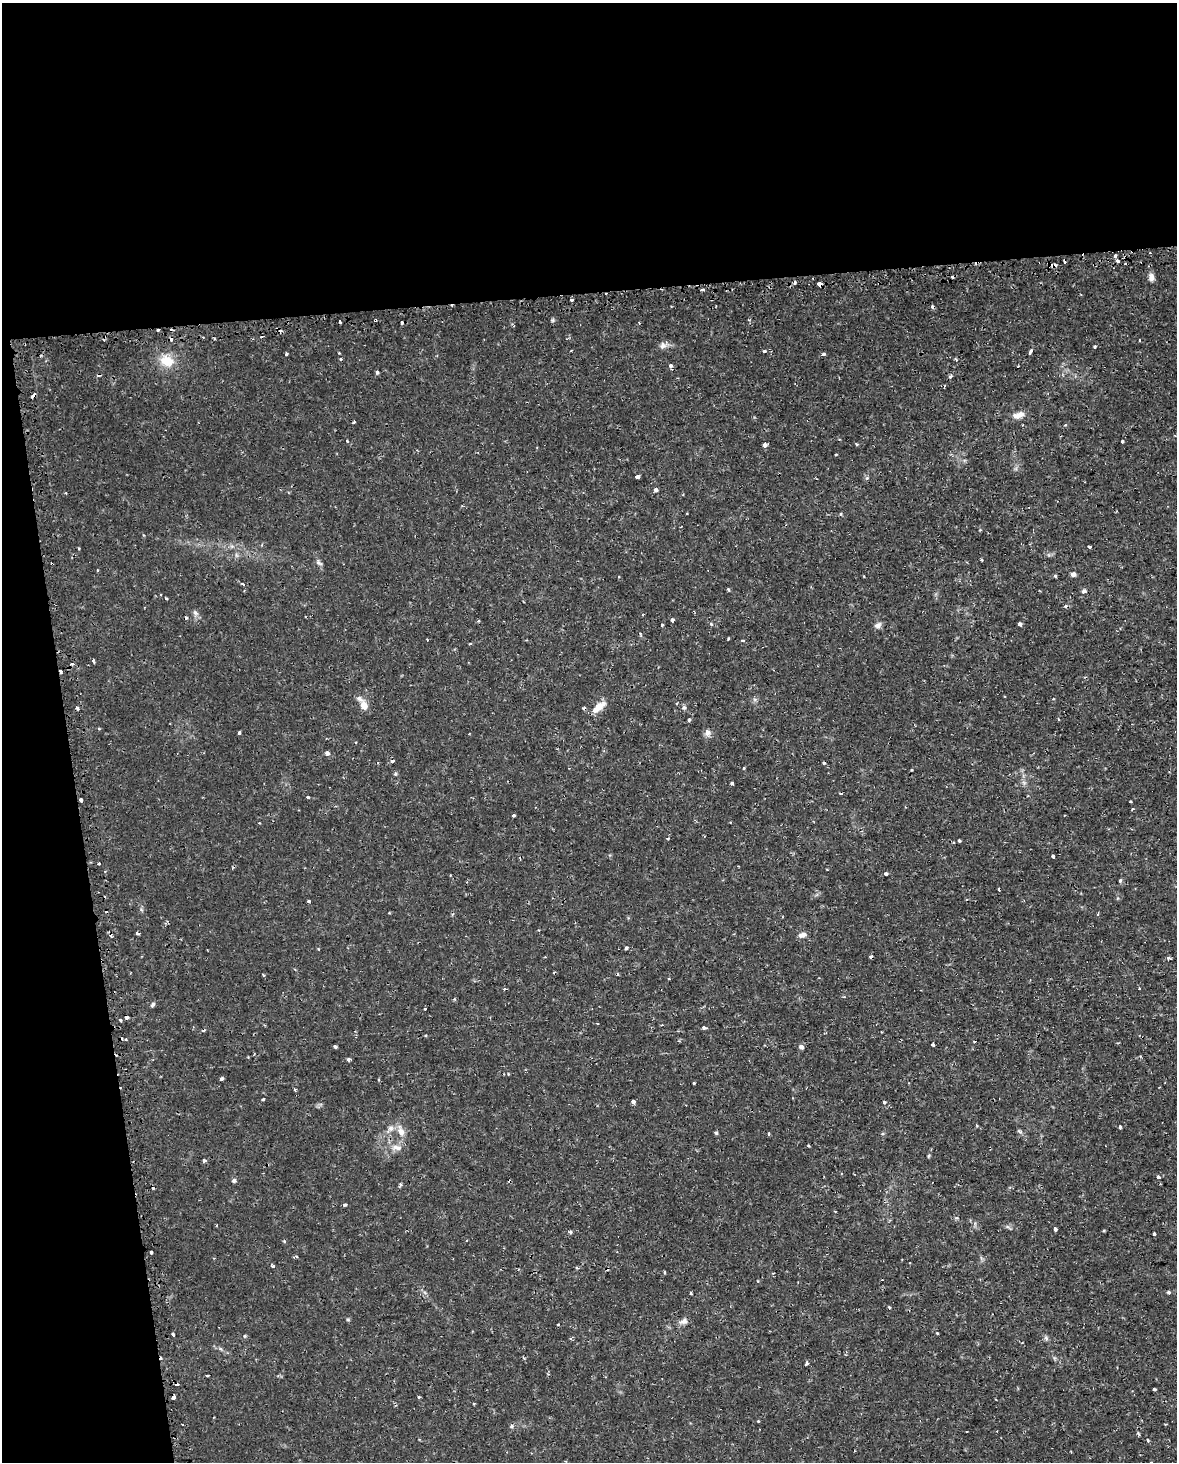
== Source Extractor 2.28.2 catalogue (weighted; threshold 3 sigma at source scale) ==
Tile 1 of 4 x 3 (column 1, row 1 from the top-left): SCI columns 20-1194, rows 3003-4462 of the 4740 x 4499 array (HDU 1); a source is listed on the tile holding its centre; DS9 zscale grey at full resolution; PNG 1179 x 1464 px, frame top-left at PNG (2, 3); no overlay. Shown black and unused: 26% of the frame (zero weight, under 2 of 3 exposures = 3% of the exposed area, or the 3 px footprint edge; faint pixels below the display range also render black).
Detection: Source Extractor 2.28.2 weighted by HDU 2 'WHT'; one run over the whole footprint, this tile lists its part. Background 0.0102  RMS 0.0013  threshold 0.0058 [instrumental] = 3 sigma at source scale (4.5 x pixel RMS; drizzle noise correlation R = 1.50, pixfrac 1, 0.0396/0.0396 arcsec/px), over >= 5 px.
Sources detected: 193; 34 cosmic-ray / hot-pixel residue — not listed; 2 inside a brighter listed object's ellipse — not listed separately; the other 157 listed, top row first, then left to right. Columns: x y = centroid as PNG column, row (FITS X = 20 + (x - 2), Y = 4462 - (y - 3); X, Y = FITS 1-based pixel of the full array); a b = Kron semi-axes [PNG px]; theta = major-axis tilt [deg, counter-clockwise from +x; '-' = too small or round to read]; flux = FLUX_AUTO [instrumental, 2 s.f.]
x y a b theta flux
1150 253 3 2 - 0.098
1115 256 3 3 - 0.77
1054 265 7 4 9 0.48
1151 277 9 7 -81 0.67
794 282 3 3 - 0.53
819 284 5 3 - 1.3
702 290 3 3 - 0.46
572 300 3 3 - 0.3
553 320 6 5 - 0.2
340 322 3 3 - 0.55
401 322 3 3 - 0.6
158 330 3 3 - 0.27
1140 340 3 2 - 0.11
663 346 9 8 - 0.61
1095 346 3 3 - 0.3
765 351 3 3 - 0.32
1030 351 7 3 66 0.34
339 353 3 2 - 0.11
286 354 3 3 - 0.21
824 354 4 3 - 0.27
341 359 4 3 - 0.18
956 359 5 3 - 0.18
167 361 18 14 -21 2.6
670 365 4 4 - 0.42
377 372 3 3 - 0.4
33 396 6 3 44 0.52
1018 415 16 7 16 1
354 422 4 2 - 0.16
1065 425 3 3 - 0.2
347 441 3 3 - 0.33
1122 441 3 2 - 0.18
856 444 4 4 - 0.13
765 445 4 4 - 0.61
836 454 3 2 - 0.11
638 476 4 3 - 0.67
867 478 5 5 - 0.17
656 489 4 3 - 0.49
66 493 3 2 - 0.13
1089 547 3 3 - 0.2
981 560 3 3 - 0.21
318 562 10 6 -54 0.38
1073 574 5 4 - 0.55
864 576 3 2 - 0.089
1055 576 3 3 - 0.27
243 584 5 3 - 0.2
728 589 4 3 - 0.2
1084 591 7 5 4 0.3
166 598 3 3 - 0.14
1065 606 4 4 - 0.21
195 613 9 6 -41 0.38
672 620 3 3 - 0.88
478 621 4 3 - 0.13
711 624 5 4 - 0.18
1020 624 4 4 - 0.3
662 625 3 3 - 0.16
878 625 9 7 29 0.49
640 634 5 3 - 0.16
728 639 4 2 - 0.11
470 644 3 3 - 0.14
93 661 5 3 - 0.17
72 663 3 3 - 0.44
61 672 4 3 - 0.45
755 700 6 4 -19 0.23
364 706 9 7 -69 1.2
599 706 16 9 34 1.5
684 707 6 6 - 0.28
689 720 4 3 - 0.25
708 732 10 8 89 0.54
239 733 3 3 - 0.35
356 743 3 3 - 0.16
327 753 6 5 - 0.28
378 762 4 3 - 0.12
824 763 3 3 - 0.15
744 768 3 3 - 0.25
395 774 5 5 - 0.17
732 783 4 3 - 0.25
1024 783 7 4 -19 0.25
308 797 3 3 - 0.34
81 800 4 3 - 0.36
1133 809 3 3 - 0.13
514 815 3 3 - 0.34
1064 815 2 2 - 0.13
668 838 4 3 - 0.16
959 841 3 3 - 0.22
1053 856 3 3 - 0.79
99 864 3 3 - 0.26
886 874 5 4 - 0.22
1121 880 3 3 - 0.51
309 901 3 3 - 0.17
1098 914 5 3 - 0.13
138 933 4 3 - 0.4
802 935 9 6 15 0.67
626 948 3 3 - 0.26
319 949 3 3 - 0.13
1168 958 5 4 - 0.21
669 978 3 2 - 0.13
505 989 5 3 - 0.17
153 1004 7 5 52 0.24
425 1009 3 2 - 0.21
127 1017 4 3 - 0.61
120 1020 4 3 - 0.22
597 1023 3 2 - 0.13
704 1028 3 3 - 0.85
974 1041 2 2 - 0.17
933 1044 4 3 - 0.36
335 1047 3 3 - 0.48
801 1047 5 4 - 0.58
348 1059 4 4 - 0.25
508 1074 4 4 - 0.13
222 1079 3 3 - 0.61
694 1083 3 3 - 0.16
295 1090 4 3 - 0.14
263 1099 3 3 - 0.24
633 1101 4 3 - 0.6
884 1102 3 3 - 0.18
977 1125 5 3 - 0.14
1120 1127 4 3 - 0.3
391 1128 8 7 - 0.56
401 1131 13 8 -70 1.1
716 1133 5 5 - 0.2
808 1145 4 2 - 0.11
397 1147 15 7 -6 0.87
928 1156 6 3 88 0.14
204 1160 4 4 - 0.24
1158 1177 3 3 - 0.58
234 1180 6 5 - 0.28
400 1184 5 3 - 0.18
345 1205 5 3 - 0.2
956 1218 5 3 - 0.15
1055 1229 4 3 - 0.46
1104 1230 4 3 - 0.12
570 1232 5 4 - 0.22
1154 1234 4 3 - 0.41
284 1241 4 4 - 0.18
151 1252 3 3 - 0.26
296 1257 4 3 - 0.26
273 1266 4 3 - 0.24
664 1272 3 3 - 0.18
758 1281 3 3 - 0.12
1168 1292 4 4 - 0.22
691 1293 3 2 - 0.13
889 1307 3 3 - 0.15
348 1319 6 4 -1 0.15
683 1321 13 7 18 0.59
558 1324 3 3 - 0.33
937 1333 3 2 - 0.11
173 1334 4 2 - 0.34
244 1336 5 3 - 0.13
1046 1338 7 4 -71 0.28
806 1364 4 4 - 0.24
207 1375 3 3 - 0.45
1154 1389 4 3 - 0.23
174 1397 4 3 - 0.72
473 1404 3 3 - 0.16
512 1426 6 5 - 0.21
1138 1434 6 3 -59 0.18
1148 1440 4 3 - 0.17
Overlapping masked pixels (flux is a lower limit): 8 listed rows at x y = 1054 265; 819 284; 158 330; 33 396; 61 672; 81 800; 127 1017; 174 1397